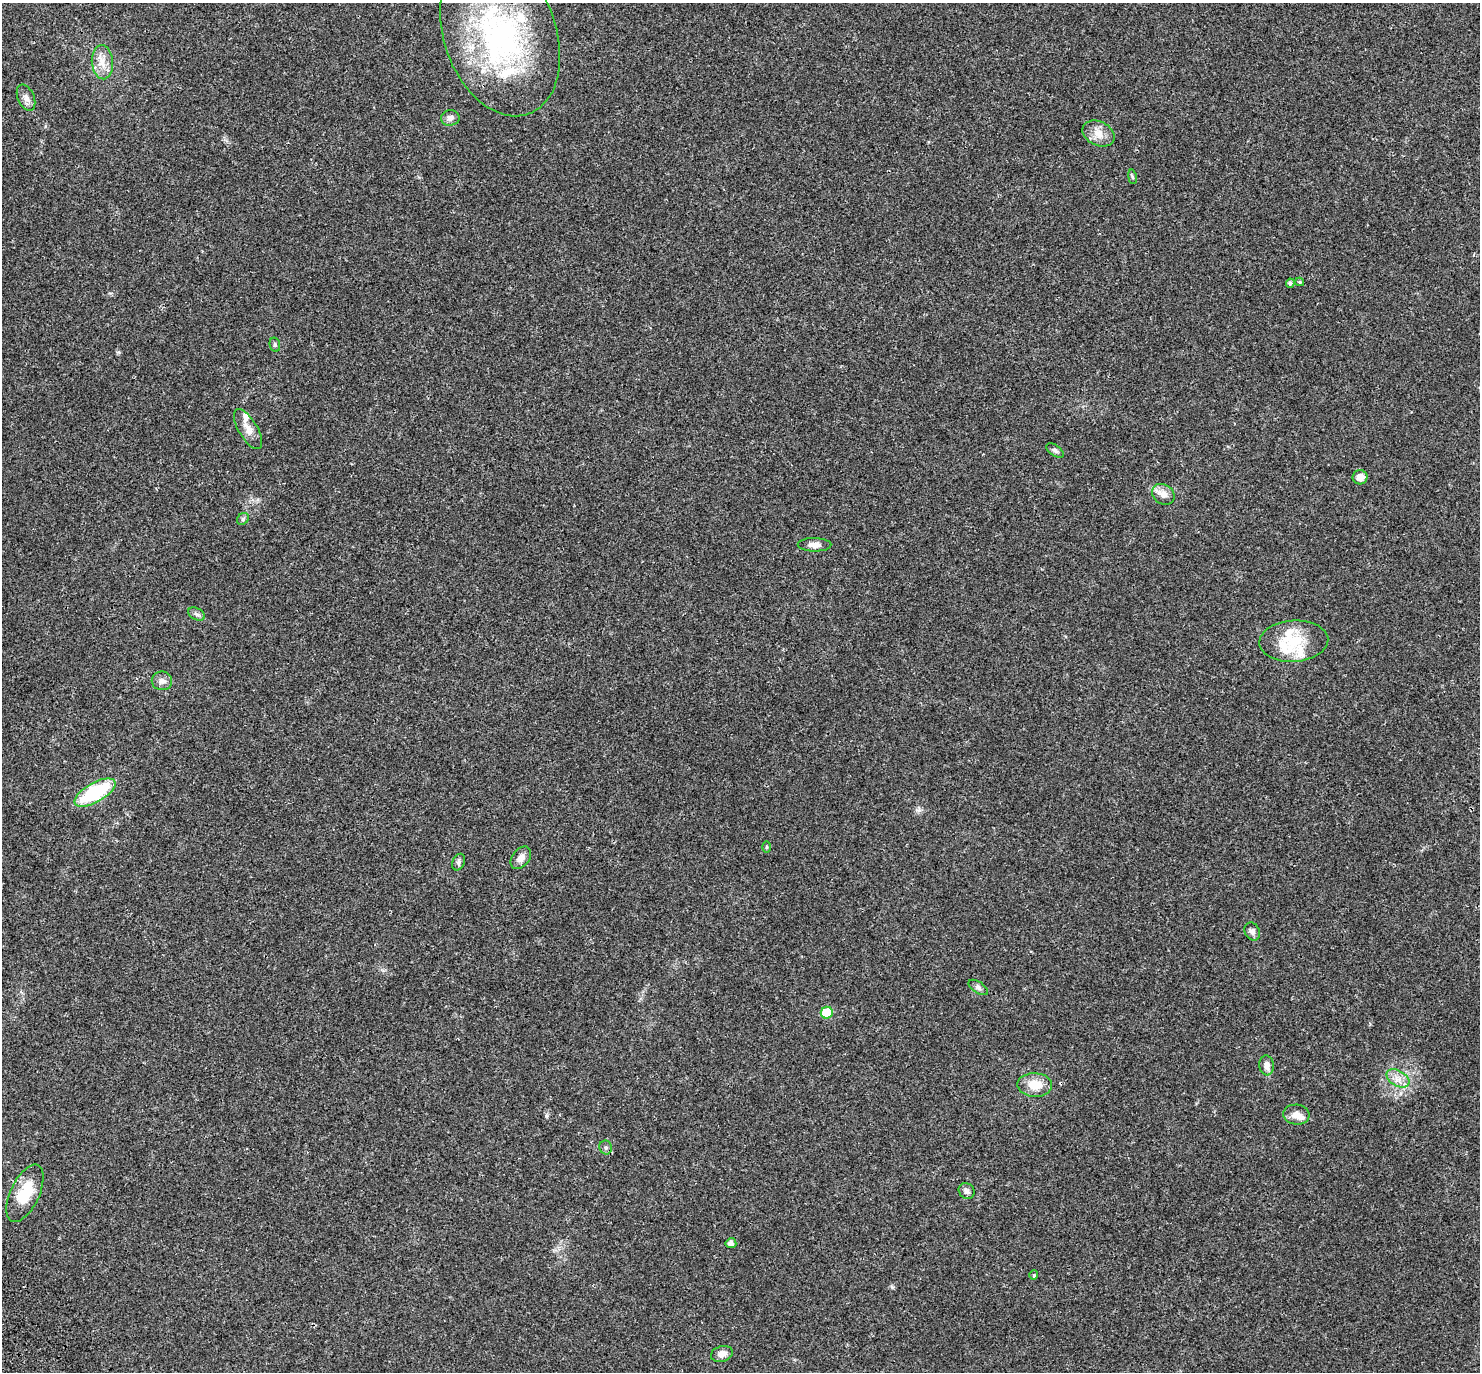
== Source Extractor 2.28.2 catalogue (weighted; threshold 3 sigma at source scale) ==
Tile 7 of 4 x 4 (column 3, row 2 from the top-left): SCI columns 3083-4560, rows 3031-4400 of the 6170 x 6120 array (HDU 1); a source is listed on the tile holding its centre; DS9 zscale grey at full resolution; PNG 1482 x 1374 px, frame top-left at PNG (2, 3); each listed source drawn as its Kron ellipse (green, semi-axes under 4 px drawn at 4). Shown black and unused: <1% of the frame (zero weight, under 3 of 4 exposures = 9% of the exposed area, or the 3 px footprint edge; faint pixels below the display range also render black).
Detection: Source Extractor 2.28.2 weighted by HDU 2 'WHT'; one run over the whole footprint, this tile lists its part. Background 0.0357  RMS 0.0036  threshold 0.0163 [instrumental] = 3 sigma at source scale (4.5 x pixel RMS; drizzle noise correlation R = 1.50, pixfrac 1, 0.0396/0.0396 arcsec/px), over >= 5 px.
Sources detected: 41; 6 inside a brighter listed object's ellipse — not listed separately; the other 35 listed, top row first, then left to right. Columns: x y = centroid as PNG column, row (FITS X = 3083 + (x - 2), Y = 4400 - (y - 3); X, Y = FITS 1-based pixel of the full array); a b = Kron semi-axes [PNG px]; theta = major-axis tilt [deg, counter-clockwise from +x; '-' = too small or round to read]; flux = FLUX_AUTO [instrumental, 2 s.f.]
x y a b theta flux
500 35 84 56 -70 87
102 62 17 10 -85 4.1
26 98 14 8 -67 1.9
450 118 9 7 9 1.5
1098 134 17 12 -25 3.9
1132 177 7 3 -81 0.44
1300 282 4 4 - 0.37
1290 283 4 4 - 0.81
275 345 7 5 -77 0.61
248 429 22 9 -60 3.2
1055 450 10 5 -37 0.89
1360 477 7 7 - 2.6
1163 494 12 9 -33 2.9
243 519 6 5 - 0.68
814 545 17 6 0 2.2
196 614 9 5 -28 0.93
1294 641 34 20 3 12
162 681 10 9 - 1.7
95 793 23 9 30 26
766 847 5 3 - 0.4
521 858 12 8 51 2.3
459 862 9 6 66 0.89
1252 931 9 7 -64 1.4
978 987 11 5 -34 1.1
827 1013 6 6 - 11
1267 1065 10 7 -84 1.8
1398 1078 12 7 -31 2.7
1035 1085 17 12 -2 6.6
1296 1115 13 10 -6 3.1
606 1147 7 6 - 0.89
967 1191 8 7 - 1.2
25 1193 31 14 65 12
731 1243 5 5 - 1.5
1034 1275 4 4 - 0.36
722 1354 11 8 16 2.4
Unlisted compact peaks at least as high as the median listed source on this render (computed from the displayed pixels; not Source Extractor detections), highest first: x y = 546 1116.